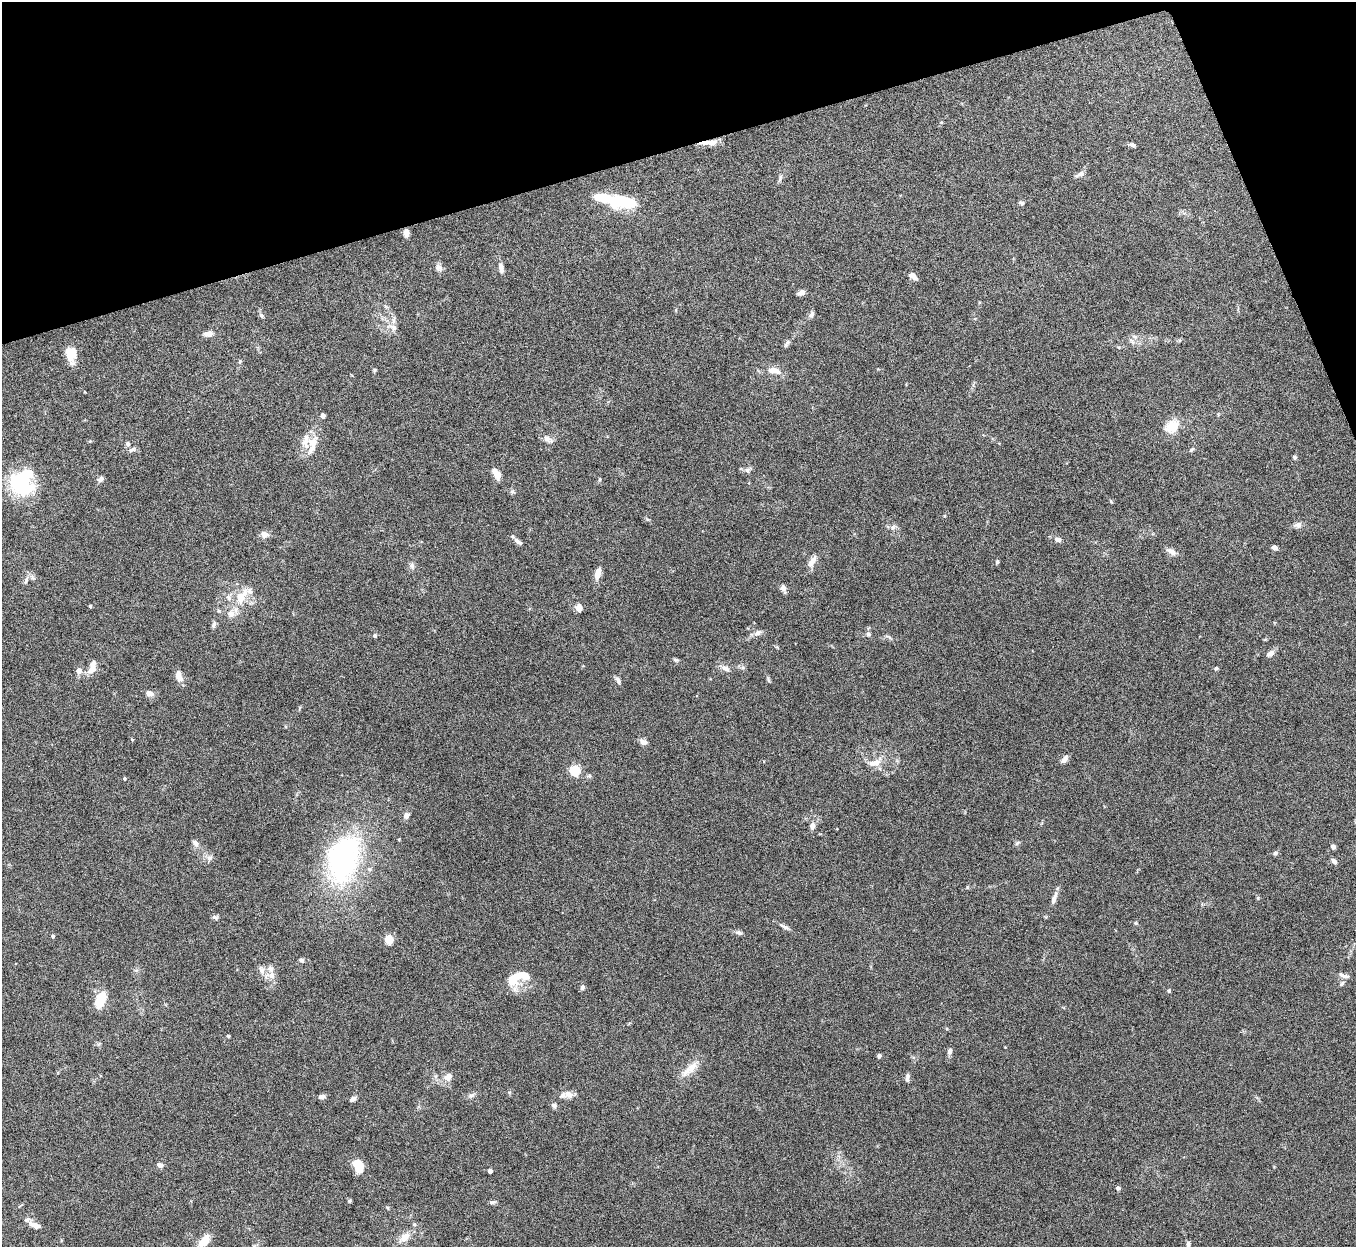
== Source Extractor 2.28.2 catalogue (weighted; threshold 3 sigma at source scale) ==
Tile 3 of 4 x 4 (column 3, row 1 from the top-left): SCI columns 2712-4065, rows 3886-5130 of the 5424 x 5404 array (HDU 1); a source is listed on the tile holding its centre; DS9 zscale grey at full resolution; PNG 1358 x 1249 px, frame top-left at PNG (2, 2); no overlay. Shown black and unused: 14% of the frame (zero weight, under 5 of 10 exposures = <1% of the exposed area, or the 3 px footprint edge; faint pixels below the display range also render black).
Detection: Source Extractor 2.28.2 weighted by HDU 2 'WHT'; one run over the whole footprint, this tile lists its part. Background 0.161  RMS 0.0059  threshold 0.0241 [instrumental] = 3 sigma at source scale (4.09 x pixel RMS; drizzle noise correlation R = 1.36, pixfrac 0.8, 0.05/0.05 arcsec/px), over >= 5 px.
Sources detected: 130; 2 inside a brighter object's white glare — not listed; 8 inside a brighter listed object's ellipse — not listed separately; the other 120 listed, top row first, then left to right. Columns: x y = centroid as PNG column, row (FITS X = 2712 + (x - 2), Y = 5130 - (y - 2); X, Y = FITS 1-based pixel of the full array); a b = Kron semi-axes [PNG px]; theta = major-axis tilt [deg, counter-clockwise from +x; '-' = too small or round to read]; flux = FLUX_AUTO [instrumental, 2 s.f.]
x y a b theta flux
711 143 17 9 6 4.5
1132 145 8 5 -16 1.3
1081 174 9 7 17 2
780 178 11 4 71 1.3
625 202 29 15 -2 20
1022 203 6 5 - 0.99
406 233 10 7 90 2.1
439 268 10 8 -20 2.2
501 268 13 6 -82 2.7
913 276 11 5 -39 2.5
801 293 9 5 25 2
261 315 6 5 - 1.1
811 315 9 6 49 1.5
392 327 19 8 -18 4.1
208 334 11 7 5 3
1134 336 7 4 -19 1
787 343 13 5 56 1.5
71 354 18 10 -89 8.5
240 361 6 3 72 0.6
374 370 6 4 72 0.63
774 370 19 8 -14 5.4
85 392 4 2 - 0.36
323 415 4 4 - 2.8
1172 426 19 14 33 9.3
548 439 15 8 -40 2.8
128 444 7 6 - 1.2
312 445 31 13 77 9.2
132 450 11 5 23 1.4
1192 450 8 4 45 0.92
1295 457 6 4 -43 0.85
747 470 9 7 33 1.6
496 474 12 6 -59 4.9
101 479 9 6 51 1.4
600 479 5 3 - 0.61
21 484 31 23 -39 34
512 492 6 6 - 1
1298 525 9 7 20 2.2
893 527 7 5 43 1.4
264 534 9 8 - 3
1058 539 8 6 -16 2.2
518 541 12 5 -37 2
1274 547 6 5 - 1.8
1172 552 11 7 -35 3
812 561 15 7 55 3.7
997 562 6 4 76 0.77
412 566 7 7 - 1.7
598 573 13 6 74 5
26 580 12 5 68 1.7
783 588 8 7 - 2
241 597 17 10 60 11
90 606 4 4 - 0.68
579 608 8 7 - 3
231 614 13 10 70 4.2
214 625 9 5 77 1.3
758 633 12 7 22 2.3
868 634 6 5 - 1.2
375 636 5 5 - 0.93
1270 653 11 6 35 2.5
675 660 7 5 -21 0.87
725 668 11 8 -33 2.6
1216 668 5 4 - 0.75
92 669 13 8 35 4.3
79 670 6 6 - 3.3
179 676 12 7 -75 4.6
618 680 10 5 -68 1.5
768 680 8 3 -77 0.79
149 693 10 7 -19 2.4
643 742 9 6 -17 2.6
1064 759 11 6 52 2.2
875 763 21 9 12 5.8
575 770 5 5 - 45
589 776 7 5 5 1
125 778 4 4 - 0.67
406 815 8 7 - 1.9
812 826 9 7 84 2.1
195 843 11 6 -54 2
1017 843 7 4 45 0.85
1333 847 6 5 - 1.2
1275 853 6 5 - 1.1
209 858 9 7 57 2
343 858 65 40 74 93
1334 861 9 5 -39 1.6
1054 898 17 6 71 2.9
215 917 8 5 -15 1.2
1135 923 5 4 - 0.64
784 927 13 5 -26 1.8
739 933 9 5 -19 1.4
53 936 4 4 - 0.93
389 939 7 6 - 8.9
301 960 7 5 -32 1
261 970 12 7 -65 2.8
271 975 9 8 - 3.5
1344 975 15 5 -18 2.1
514 977 22 14 45 9.9
1342 984 9 5 46 1.1
582 987 6 5 - 1.4
1169 990 5 4 - 0.79
100 1000 17 9 68 13
228 1036 4 3 - 0.87
950 1051 8 6 80 1.9
879 1056 5 4 - 1.1
692 1068 23 9 59 6.2
448 1077 13 9 38 3.5
907 1078 12 5 84 1.5
567 1094 16 8 3 4.1
471 1095 8 5 19 1.4
322 1096 9 6 13 1.8
352 1099 8 5 34 1.6
554 1105 7 6 - 1.5
160 1165 7 5 -23 1.9
358 1166 13 9 -72 9.9
490 1171 4 4 - 2.4
1118 1188 5 5 - 1.1
350 1201 5 4 - 0.69
493 1202 9 4 7 1.1
388 1208 5 3 - 0.55
35 1225 14 6 -24 3.6
404 1237 13 8 40 5.8
204 1241 12 7 51 11
1188 1245 15 5 86 2.3
Overlapping masked pixels (flux is a lower limit): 1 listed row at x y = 711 143
Isophote crosses this tile's border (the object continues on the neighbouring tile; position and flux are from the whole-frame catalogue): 2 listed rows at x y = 204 1241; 1188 1245
Unlisted compact peaks at least as high as the median listed source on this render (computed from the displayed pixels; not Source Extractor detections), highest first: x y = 1258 898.